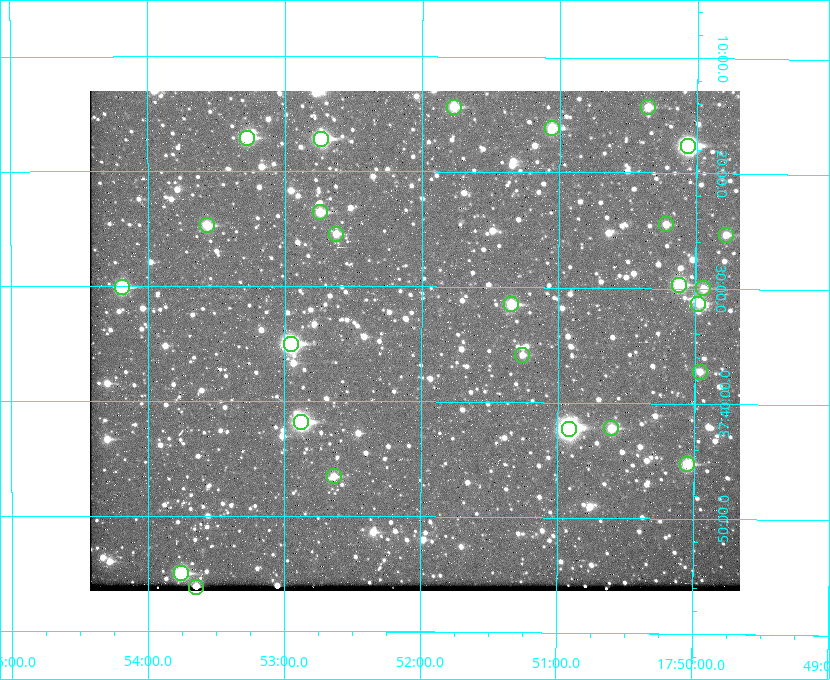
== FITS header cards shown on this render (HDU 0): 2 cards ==
NAXIS1  =                  650 / Width of table row in bytes
NAXIS2  =                  500 / Number of rows in table

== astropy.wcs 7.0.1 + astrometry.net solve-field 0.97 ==
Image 650 x 500 px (HDU 0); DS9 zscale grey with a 90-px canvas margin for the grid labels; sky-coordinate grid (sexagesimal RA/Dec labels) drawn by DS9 from the SOLVED WCS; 26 Tycho-2 reference stars matched to detected sources circled (green)
Header WCS: none
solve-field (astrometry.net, Tycho-2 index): SOLVED blind (the file carries no WCS)
Solved WCS: RA---TAN-SIP/DEC--TAN-SIP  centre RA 17:52:03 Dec +37:35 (268.01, +37.58 deg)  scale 5.21 arcsec/px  FOV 56.5' x 43.5'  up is +180 deg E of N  parity flipped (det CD > 0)
(file carries no celestial WCS; the grid is the blind solution)
Tycho-2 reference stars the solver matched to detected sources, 26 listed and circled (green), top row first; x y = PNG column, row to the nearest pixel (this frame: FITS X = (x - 90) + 1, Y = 500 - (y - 91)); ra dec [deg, ICRS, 3 dp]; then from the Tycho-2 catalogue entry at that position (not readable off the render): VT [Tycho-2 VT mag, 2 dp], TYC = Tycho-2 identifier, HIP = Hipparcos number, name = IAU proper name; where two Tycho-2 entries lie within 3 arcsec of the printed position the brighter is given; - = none
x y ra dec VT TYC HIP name
454 107 267.943 +37.240 10.39 2620-505-1 - -
648 107 267.589 +37.238 11.09 2619-212-1 - -
552 128 267.764 +37.270 10.17 2620-784-1 - -
247 138 268.319 +37.285 9.88 2620-536-1 - -
321 139 268.183 +37.286 8.98 2620-786-1 87506 -
688 146 267.517 +37.293 8.96 2619-379-1 - -
320 212 268.186 +37.393 10.44 2620-175-1 - -
666 224 267.555 +37.408 11.50 2619-358-1 - -
207 225 268.392 +37.412 10.60 2620-800-1 - -
336 234 268.156 +37.424 11.25 2620-712-1 - -
726 235 267.445 +37.422 11.17 2619-451-1 - -
679 285 267.531 +37.495 10.07 2619-274-1 - -
122 287 268.547 +37.501 9.83 3089-1021-1 - -
703 288 267.485 +37.500 11.33 2619-40-1 - -
511 304 267.836 +37.525 9.96 3089-889-1 - -
698 304 267.494 +37.522 10.35 3088-270-1 - -
291 344 268.239 +37.584 8.64 3089-755-1 - -
522 355 267.815 +37.598 11.54 3089-1081-1 - -
700 372 267.491 +37.621 11.40 3088-1284-1 - -
301 422 268.219 +37.697 8.93 3089-671-1 - -
611 428 267.652 +37.703 11.04 3089-693-1 - -
569 429 267.730 +37.705 8.13 3089-1203-1 87349 -
687 464 267.512 +37.755 10.10 3089-2332-1 - -
334 476 268.159 +37.775 11.22 3089-2245-1 - -
181 573 268.439 +37.916 9.61 3089-2268-1 - -
196 587 268.412 +37.936 10.36 3089-2031-1 - -